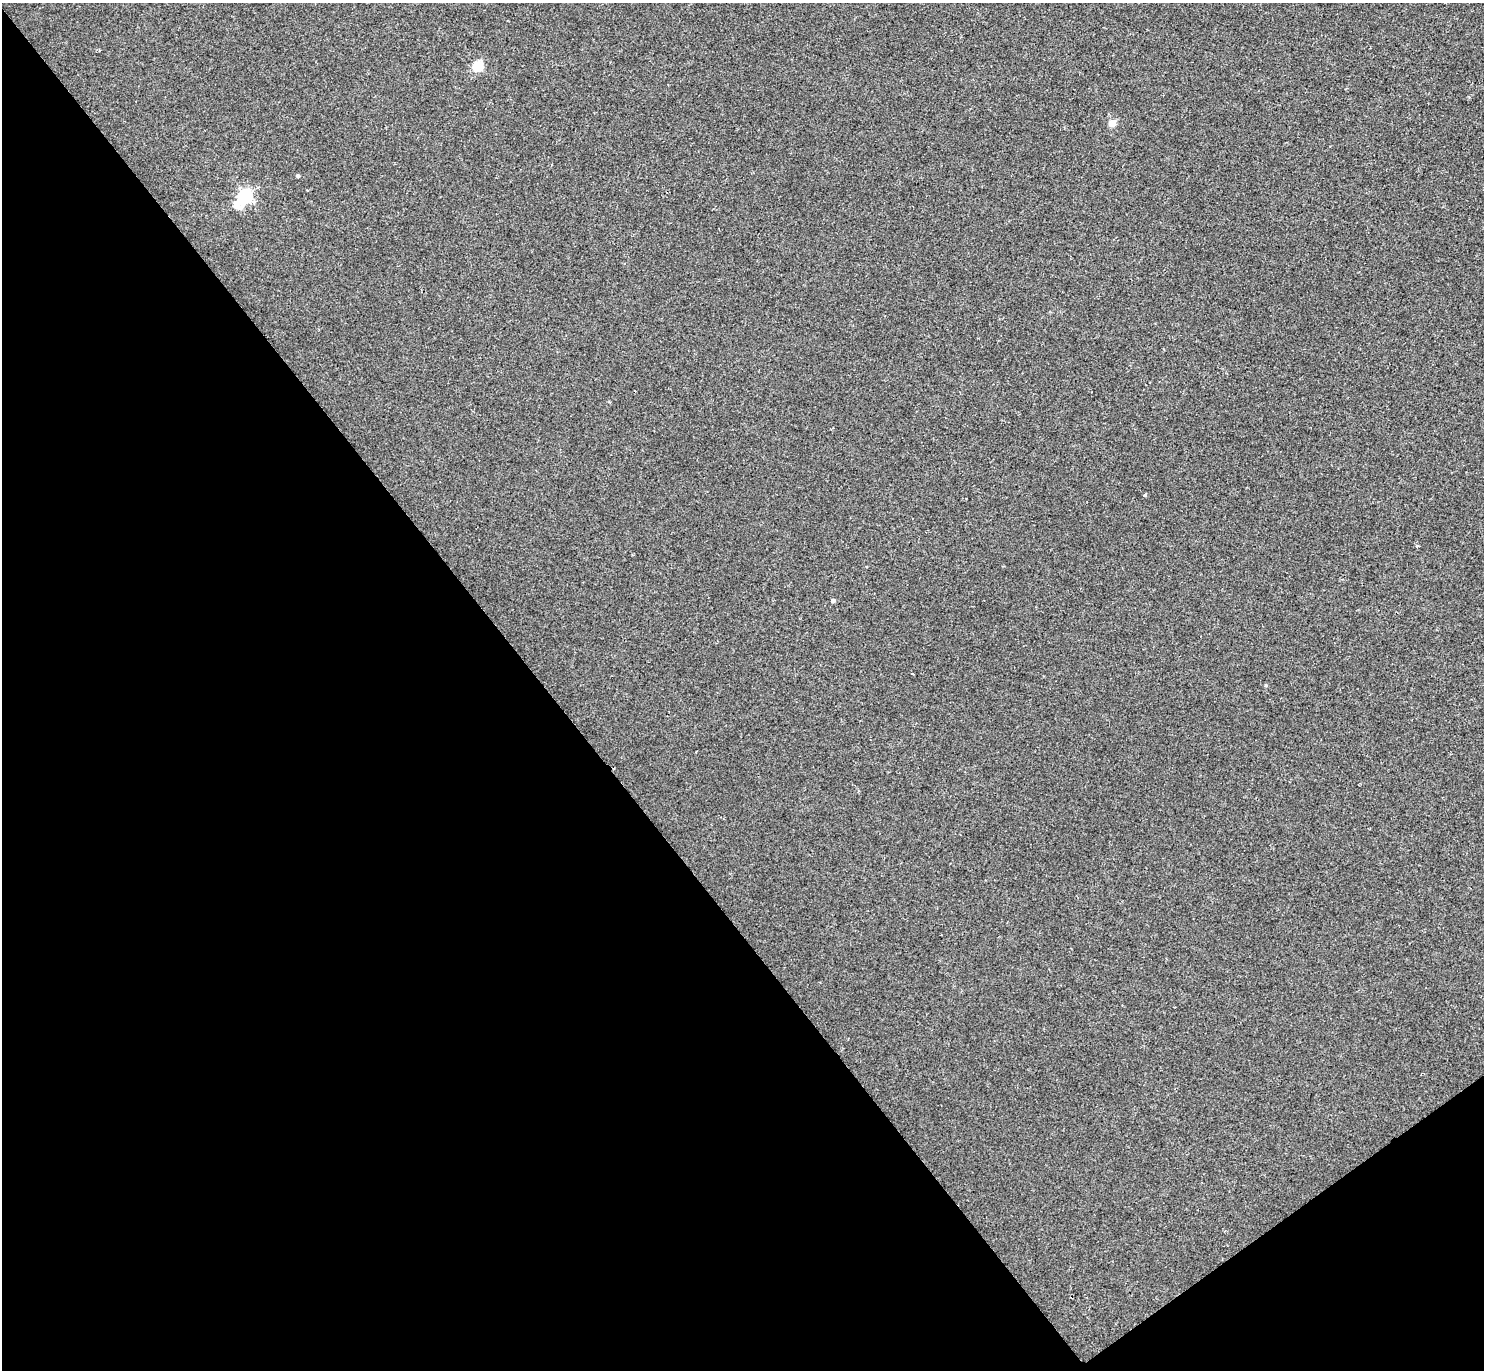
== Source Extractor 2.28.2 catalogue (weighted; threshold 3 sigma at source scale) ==
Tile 14 of 4 x 4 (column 2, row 4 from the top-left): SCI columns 1483-2964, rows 160-1527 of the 5932 x 5928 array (HDU 1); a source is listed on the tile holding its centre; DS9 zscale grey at full resolution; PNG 1486 x 1372 px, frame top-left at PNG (2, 3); no overlay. Shown black and unused: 40% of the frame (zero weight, under 2 of 3 exposures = <1% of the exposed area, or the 3 px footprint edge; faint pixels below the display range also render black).
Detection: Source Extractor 2.28.2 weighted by HDU 2 'WHT'; one run over the whole footprint, this tile lists its part. Background 8.60e-04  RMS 0.0049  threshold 0.0222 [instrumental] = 3 sigma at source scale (4.5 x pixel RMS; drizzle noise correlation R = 1.50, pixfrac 1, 0.05/0.05 arcsec/px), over >= 5 px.
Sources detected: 8; all 8 listed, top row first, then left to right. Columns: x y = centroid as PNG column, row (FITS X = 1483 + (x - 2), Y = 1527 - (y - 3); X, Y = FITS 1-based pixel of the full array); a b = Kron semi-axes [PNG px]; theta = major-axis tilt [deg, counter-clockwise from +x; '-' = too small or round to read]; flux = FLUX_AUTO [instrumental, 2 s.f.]
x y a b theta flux
478 66 5 5 - 27
1112 123 5 4 - 9.5
298 176 4 3 - 0.83
245 196 8 6 55 100
1145 495 4 3 - 0.7
1417 546 4 4 - 0.47
833 601 4 4 - 1.5
1265 685 4 4 - 0.56